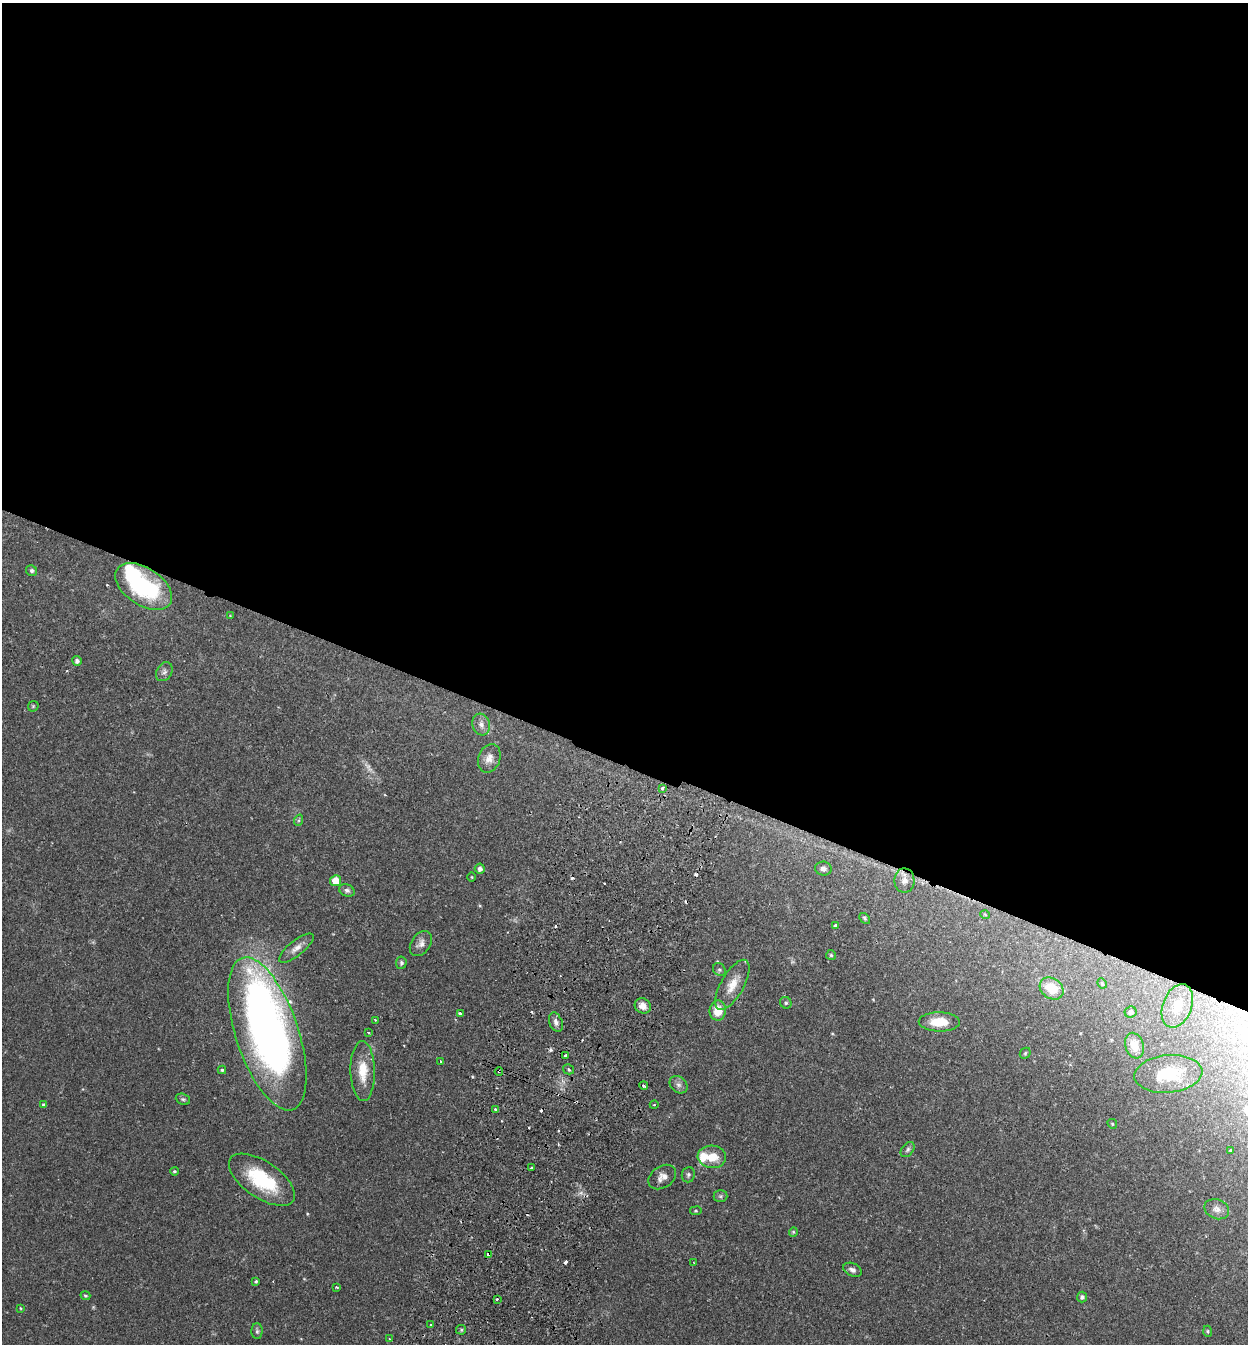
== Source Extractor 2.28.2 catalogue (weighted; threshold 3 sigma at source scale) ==
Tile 3 of 4 x 4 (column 3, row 1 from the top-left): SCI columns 2685-3930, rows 4053-5394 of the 5497 x 5417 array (HDU 1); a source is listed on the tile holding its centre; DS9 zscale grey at full resolution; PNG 1250 x 1346 px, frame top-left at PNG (2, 3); each listed source drawn as its Kron ellipse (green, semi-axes under 4 px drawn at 4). Shown black and unused: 57% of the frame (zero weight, under 2 of 3 exposures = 3% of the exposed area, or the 3 px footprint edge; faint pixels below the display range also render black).
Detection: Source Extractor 2.28.2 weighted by HDU 2 'WHT'; one run over the whole footprint, this tile lists its part. Background 0.0653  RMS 0.0051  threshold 0.023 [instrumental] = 3 sigma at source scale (4.5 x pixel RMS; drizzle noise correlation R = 1.50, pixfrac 1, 0.05/0.05 arcsec/px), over >= 5 px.
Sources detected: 95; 1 too faint to see at this stretch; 2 inside a brighter object's white glare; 11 cosmic-ray / hot-pixel residue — neither listed nor drawn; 1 inside a brighter listed object's ellipse — not listed separately; the other 80 listed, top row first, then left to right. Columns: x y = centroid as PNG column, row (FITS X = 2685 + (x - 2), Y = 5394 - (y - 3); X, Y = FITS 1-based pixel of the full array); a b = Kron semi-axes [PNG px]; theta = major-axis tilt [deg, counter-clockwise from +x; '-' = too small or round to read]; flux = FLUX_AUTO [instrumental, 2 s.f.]
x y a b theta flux
32 571 6 5 - 0.95
144 586 32 18 -33 53
230 616 4 4 - 0.39
77 661 5 4 - 1.5
164 672 10 7 57 1.8
33 706 6 4 46 0.61
481 724 11 8 -73 2.8
489 758 15 11 69 4.4
662 788 4 3 - 1.4
299 820 6 4 71 0.63
480 869 5 5 - 2.1
823 869 8 7 - 1.8
472 877 5 3 - 0.42
904 880 12 10 -90 3.2
336 881 5 5 - 9.1
347 890 8 6 -23 1.3
985 915 5 3 - 0.39
865 918 6 4 -43 0.83
835 926 4 3 - 2
421 943 14 9 55 3
296 948 21 7 39 3.7
831 955 5 5 - 0.72
401 963 6 5 - 0.96
719 970 7 6 - 0.99
1102 983 5 3 - 0.65
732 985 28 11 60 8.2
1052 988 13 10 -36 13
786 1003 6 5 - 0.95
643 1006 8 7 - 3.8
1177 1006 22 14 69 11
718 1011 10 8 82 8.9
1131 1012 6 5 - 1.6
460 1013 3 3 - 2.5
375 1020 3 2 - 0.37
556 1022 10 6 -67 2.2
939 1022 20 9 -1 11
368 1033 3 2 - 0.83
267 1034 80 31 -71 260
1135 1046 13 9 -73 6.3
1025 1053 6 5 - 0.7
566 1056 3 3 - 2.5
441 1061 3 3 - 0.69
569 1069 5 5 - 0.98
222 1070 4 3 - 0.68
363 1071 30 12 -89 11
499 1071 4 3 - 1
1168 1074 34 19 5 20
678 1085 10 7 -44 2.1
644 1086 4 3 - 0.59
183 1099 7 5 -21 0.97
44 1105 4 3 - 1.1
654 1105 4 3 - 0.46
495 1110 3 3 - 1.8
1112 1124 5 4 - 0.61
908 1150 8 6 52 1.2
1231 1150 3 3 - 0.52
712 1157 14 11 -5 8.3
531 1168 3 2 - 0.45
174 1171 4 3 - 0.67
688 1175 8 6 84 1.1
662 1177 15 10 34 3.5
262 1180 38 18 -34 30
720 1196 7 6 - 1.1
1217 1209 13 10 -22 3.1
696 1211 6 3 7 0.52
793 1232 5 4 - 0.54
488 1254 3 3 - 1.6
694 1263 3 2 - 0.32
852 1270 10 6 -23 1.9
256 1281 4 3 - 0.65
337 1287 3 2 - 0.6
85 1296 5 4 - 0.73
1082 1297 5 5 - 1.3
497 1299 3 3 - 0.95
20 1308 4 2 - 0.4
430 1324 3 2 - 0.71
461 1330 5 5 - 0.64
257 1331 8 5 90 1.1
1208 1331 5 4 - 0.68
390 1339 3 3 - 0.73
Overlapping masked pixels (flux is a lower limit): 4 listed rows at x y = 144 586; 267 1034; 499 1071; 488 1254